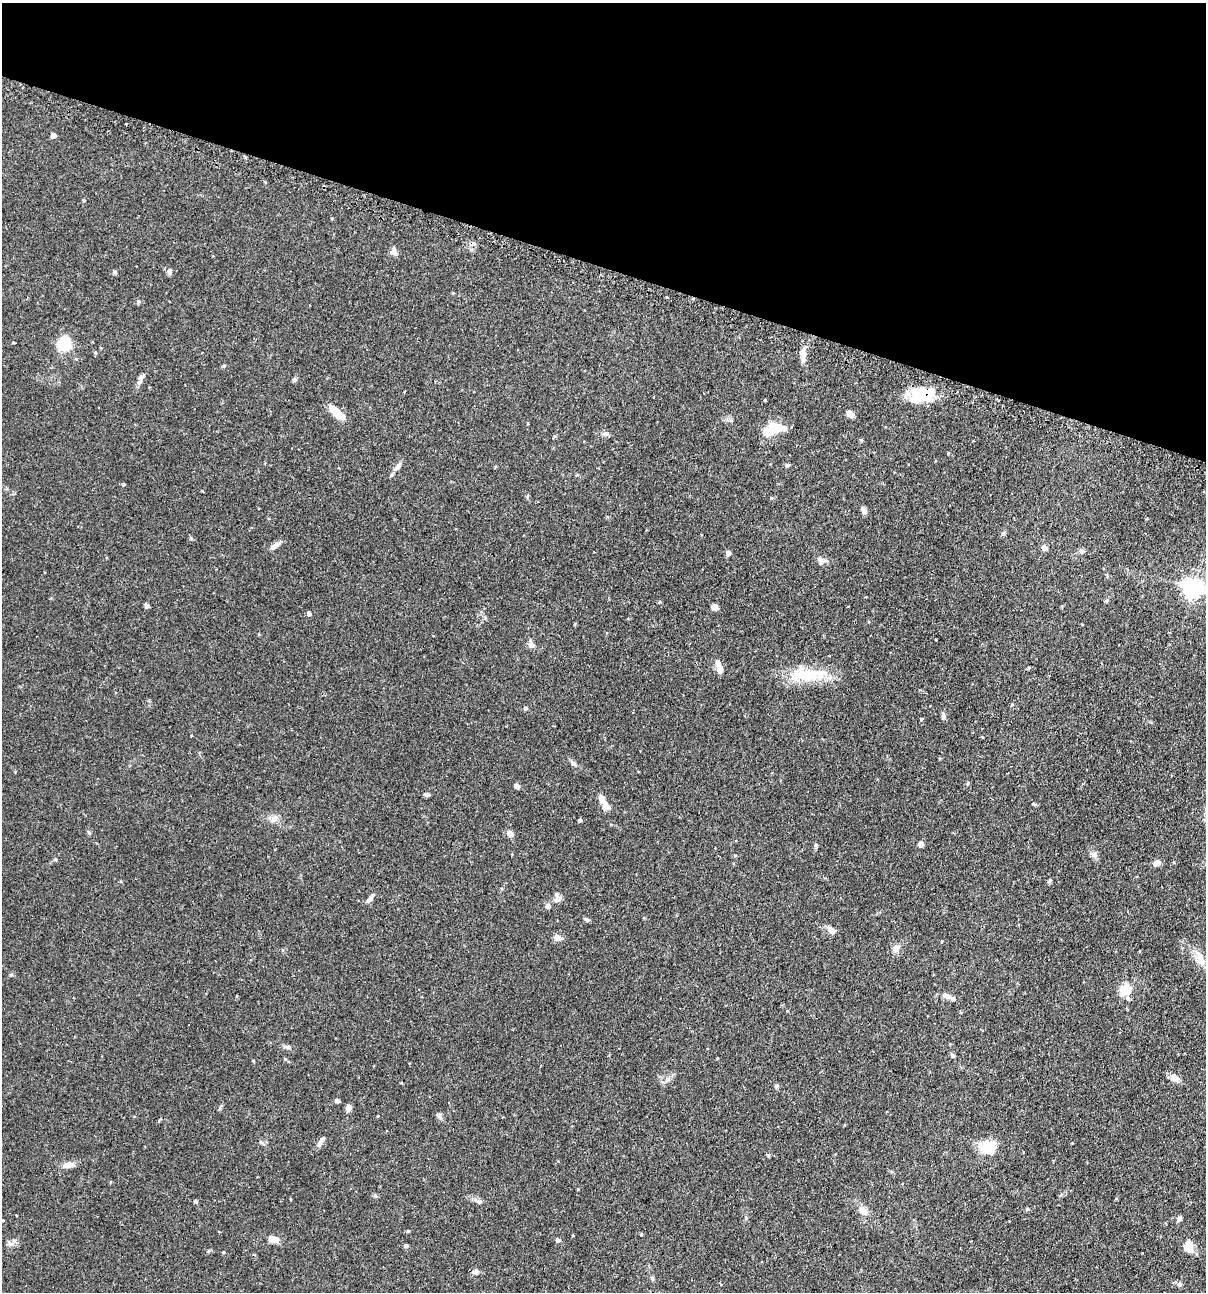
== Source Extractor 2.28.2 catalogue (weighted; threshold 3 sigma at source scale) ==
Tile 2 of 4 x 4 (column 2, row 1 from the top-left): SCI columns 1358-2561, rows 3903-5192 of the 5247 x 5227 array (HDU 1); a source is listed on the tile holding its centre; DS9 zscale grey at full resolution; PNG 1208 x 1294 px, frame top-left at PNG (2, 3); no overlay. Shown black and unused: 21% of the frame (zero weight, under 2 of 3 exposures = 4% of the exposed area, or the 3 px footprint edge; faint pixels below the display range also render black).
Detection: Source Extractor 2.28.2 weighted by HDU 2 'WHT'; one run over the whole footprint, this tile lists its part. Background 0.115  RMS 0.0055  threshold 0.0248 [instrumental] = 3 sigma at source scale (4.5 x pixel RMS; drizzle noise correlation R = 1.50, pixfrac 1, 0.05/0.05 arcsec/px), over >= 5 px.
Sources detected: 100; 1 inside a brighter object's white glare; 2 cosmic-ray / hot-pixel residue — not listed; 6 inside a brighter listed object's ellipse — not listed separately; the other 91 listed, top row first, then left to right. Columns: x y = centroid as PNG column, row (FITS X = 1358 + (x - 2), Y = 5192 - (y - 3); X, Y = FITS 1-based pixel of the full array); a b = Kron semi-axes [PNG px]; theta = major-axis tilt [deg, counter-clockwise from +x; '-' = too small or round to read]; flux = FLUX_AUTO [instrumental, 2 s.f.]
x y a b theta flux
53 135 4 4 - 3.3
264 181 4 2 - 0.6
84 200 4 3 - 0.53
394 251 10 7 -82 2.2
169 271 9 5 84 1.3
115 272 6 4 -90 0.71
667 297 3 2 - 2.3
138 302 6 3 72 0.63
65 344 14 13 - 16
803 356 16 7 -88 4
140 377 10 6 55 1.6
294 380 6 5 - 0.92
926 394 36 15 25 19
765 400 3 3 - 0.4
337 413 21 7 -41 9.6
850 414 8 6 -42 3.1
773 430 25 14 22 10
606 434 10 5 8 1.5
861 440 5 5 - 0.54
787 465 7 5 -14 0.86
397 467 14 5 49 2.2
124 484 4 3 - 0.5
772 498 4 3 - 1.1
863 510 8 5 -63 2.4
275 546 13 6 30 2.8
1044 548 8 6 -52 1.8
1081 551 8 6 12 1.3
728 553 4 4 - 3.4
820 560 11 7 -57 2
1193 588 7 7 - 290
146 606 6 5 - 1.3
714 607 5 5 - 4.2
309 614 4 4 - 1.7
532 645 9 7 -40 2
719 669 10 7 -81 3.8
805 675 40 16 -3 21
1049 676 3 2 - 0.46
525 708 6 5 - 0.79
943 715 9 5 -80 1.4
921 719 5 3 - 0.49
573 763 8 5 -39 1.2
968 783 6 3 88 0.5
516 786 7 5 -30 1.5
427 794 7 5 -13 1.2
606 805 15 8 -56 3.4
274 819 11 9 39 2.9
580 820 4 3 - 1.1
510 834 8 6 -32 2.7
921 844 5 5 - 2.9
816 845 6 4 -89 0.75
1094 854 9 8 - 1.9
55 859 5 4 - 0.62
1156 863 9 6 21 2.6
1049 881 6 4 58 0.9
556 894 6 5 - 1.1
369 900 11 6 52 1.9
556 900 9 6 -9 1.8
548 906 7 6 - 1.6
587 920 7 4 -20 1.2
832 930 11 8 -19 2.7
557 938 9 7 -12 3
942 941 4 2 - 0.36
896 948 10 9 - 2.8
1200 958 16 10 -71 5.3
1128 991 18 11 73 6.1
946 995 14 7 -21 2.6
288 1047 7 5 -10 1.3
952 1055 6 5 - 0.99
1175 1078 15 9 -39 3
776 1086 6 5 - 1
337 1101 5 4 - 1.4
348 1107 7 6 - 2.1
439 1115 7 5 20 1.1
320 1142 16 5 58 2.2
988 1147 14 11 2 15
67 1165 13 7 9 3.9
195 1201 5 4 - 0.67
479 1202 7 4 -19 0.99
863 1211 13 9 -47 4.1
16 1215 3 2 - 0.7
1179 1219 6 5 - 2
641 1234 4 3 - 0.56
274 1239 12 8 -7 3.9
558 1240 4 4 - 1.9
10 1243 9 5 -24 1.5
406 1246 5 5 - 0.86
1188 1247 14 12 -75 5.2
223 1252 4 3 - 0.42
475 1272 12 5 2 1.4
652 1278 6 4 -46 0.75
1180 1284 7 6 - 1.3
Overlapping masked pixels (flux is a lower limit): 1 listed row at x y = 926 394
Unlisted compact peaks at least as high as the median listed source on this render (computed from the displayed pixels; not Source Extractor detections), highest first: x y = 1027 1209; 768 1155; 11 975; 224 366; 191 538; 408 1231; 253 1061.